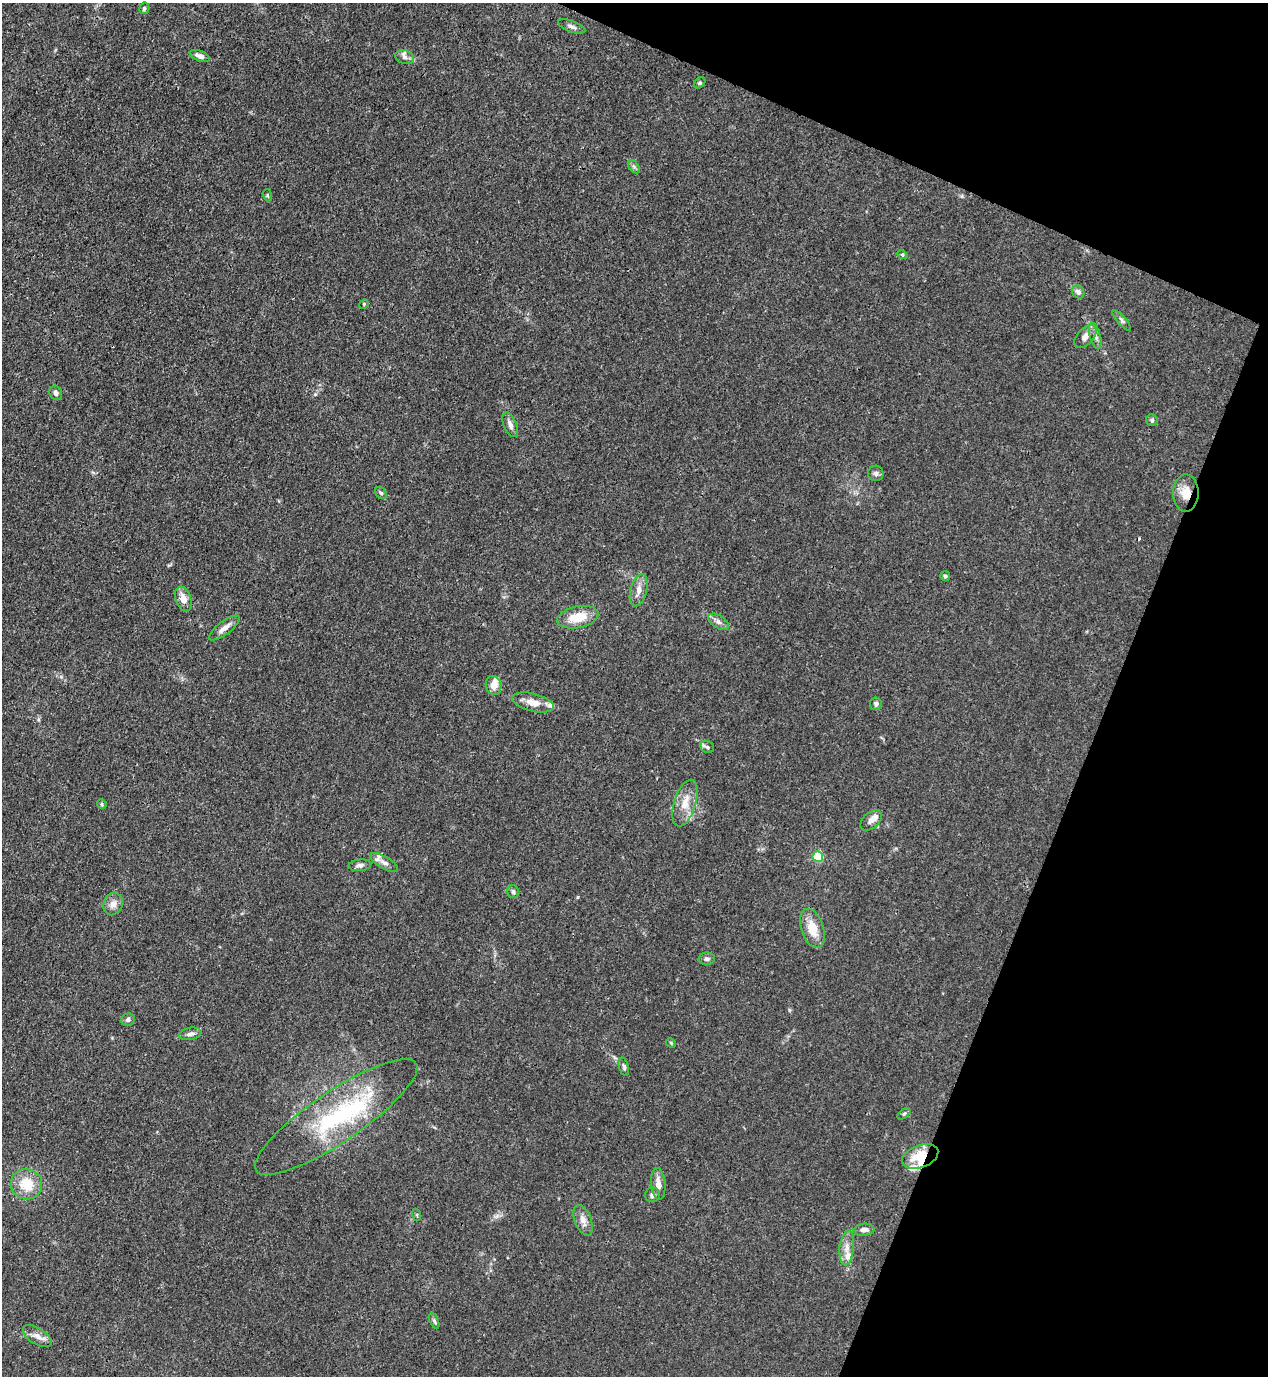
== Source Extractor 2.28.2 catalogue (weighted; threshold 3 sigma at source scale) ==
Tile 8 of 4 x 4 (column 4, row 2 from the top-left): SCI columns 4151-5416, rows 2791-4164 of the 5638 x 5578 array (HDU 1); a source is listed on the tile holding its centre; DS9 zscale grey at full resolution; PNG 1270 x 1378 px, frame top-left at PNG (2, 3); each listed source drawn as its Kron ellipse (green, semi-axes under 4 px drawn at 4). Shown black and unused: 20% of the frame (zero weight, under 3 of 4 exposures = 7% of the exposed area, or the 3 px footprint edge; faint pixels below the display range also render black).
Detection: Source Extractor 2.28.2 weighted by HDU 2 'WHT'; one run over the whole footprint, this tile lists its part. Background 0.0148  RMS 0.0025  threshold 0.0113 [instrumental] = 3 sigma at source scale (4.5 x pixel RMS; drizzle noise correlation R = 1.50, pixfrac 1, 0.05/0.05 arcsec/px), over >= 5 px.
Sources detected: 64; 2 inside a brighter object's white glare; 1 cosmic-ray / hot-pixel residue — neither listed nor drawn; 6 inside a brighter listed object's ellipse — not listed separately; the other 55 listed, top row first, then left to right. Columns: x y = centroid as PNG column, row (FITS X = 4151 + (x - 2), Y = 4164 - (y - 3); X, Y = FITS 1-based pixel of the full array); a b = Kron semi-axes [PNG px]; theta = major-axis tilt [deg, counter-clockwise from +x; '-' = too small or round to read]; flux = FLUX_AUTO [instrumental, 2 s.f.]
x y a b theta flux
144 8 6 5 - 0.47
572 26 14 5 -20 0.96
200 56 10 5 -21 1.3
404 57 9 6 -18 1
700 83 6 4 42 0.44
634 167 7 4 -55 0.53
267 195 6 4 -72 0.28
902 255 5 4 - 0.3
1078 292 7 6 - 0.87
364 304 5 4 - 0.28
1122 320 13 4 -48 0.69
1085 336 13 8 47 1.9
1095 336 13 5 -75 1.1
56 393 7 6 - 0.94
1152 420 6 5 - 0.5
510 425 13 6 -67 1.3
876 473 8 7 - 0.7
381 493 7 5 -45 0.46
1186 493 18 12 90 4
945 576 5 5 - 0.37
639 590 16 8 75 2.2
183 599 13 7 -71 2.7
578 617 21 11 11 5.8
719 622 11 6 -32 1.1
224 628 18 6 37 1.9
494 685 9 8 - 2
533 702 21 9 -14 2.9
876 704 6 6 - 0.7
707 747 7 5 -23 0.54
685 803 24 11 73 4.4
102 804 5 4 - 0.34
871 820 12 8 41 1.5
818 857 5 5 - 21
384 862 15 6 -31 1.3
360 865 11 6 7 0.87
513 892 6 5 - 0.58
113 904 11 9 67 1.8
812 928 20 11 -71 4.8
707 959 8 6 3 0.7
128 1020 7 6 - 0.73
190 1034 11 6 10 0.98
671 1043 5 4 - 0.25
624 1067 9 5 -73 0.58
904 1114 7 4 37 0.4
336 1117 96 25 34 32
920 1157 19 11 21 7.9
26 1184 16 15 - 6.7
658 1184 16 7 -85 2.2
653 1195 7 7 - 1
417 1215 6 3 -72 0.28
583 1220 16 8 -68 2
864 1230 10 6 7 1.3
847 1248 17 7 83 2.1
434 1321 8 4 -65 0.46
37 1336 16 8 -33 1.9
Overlapping masked pixels (flux is a lower limit): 2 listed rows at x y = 1186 493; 920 1157